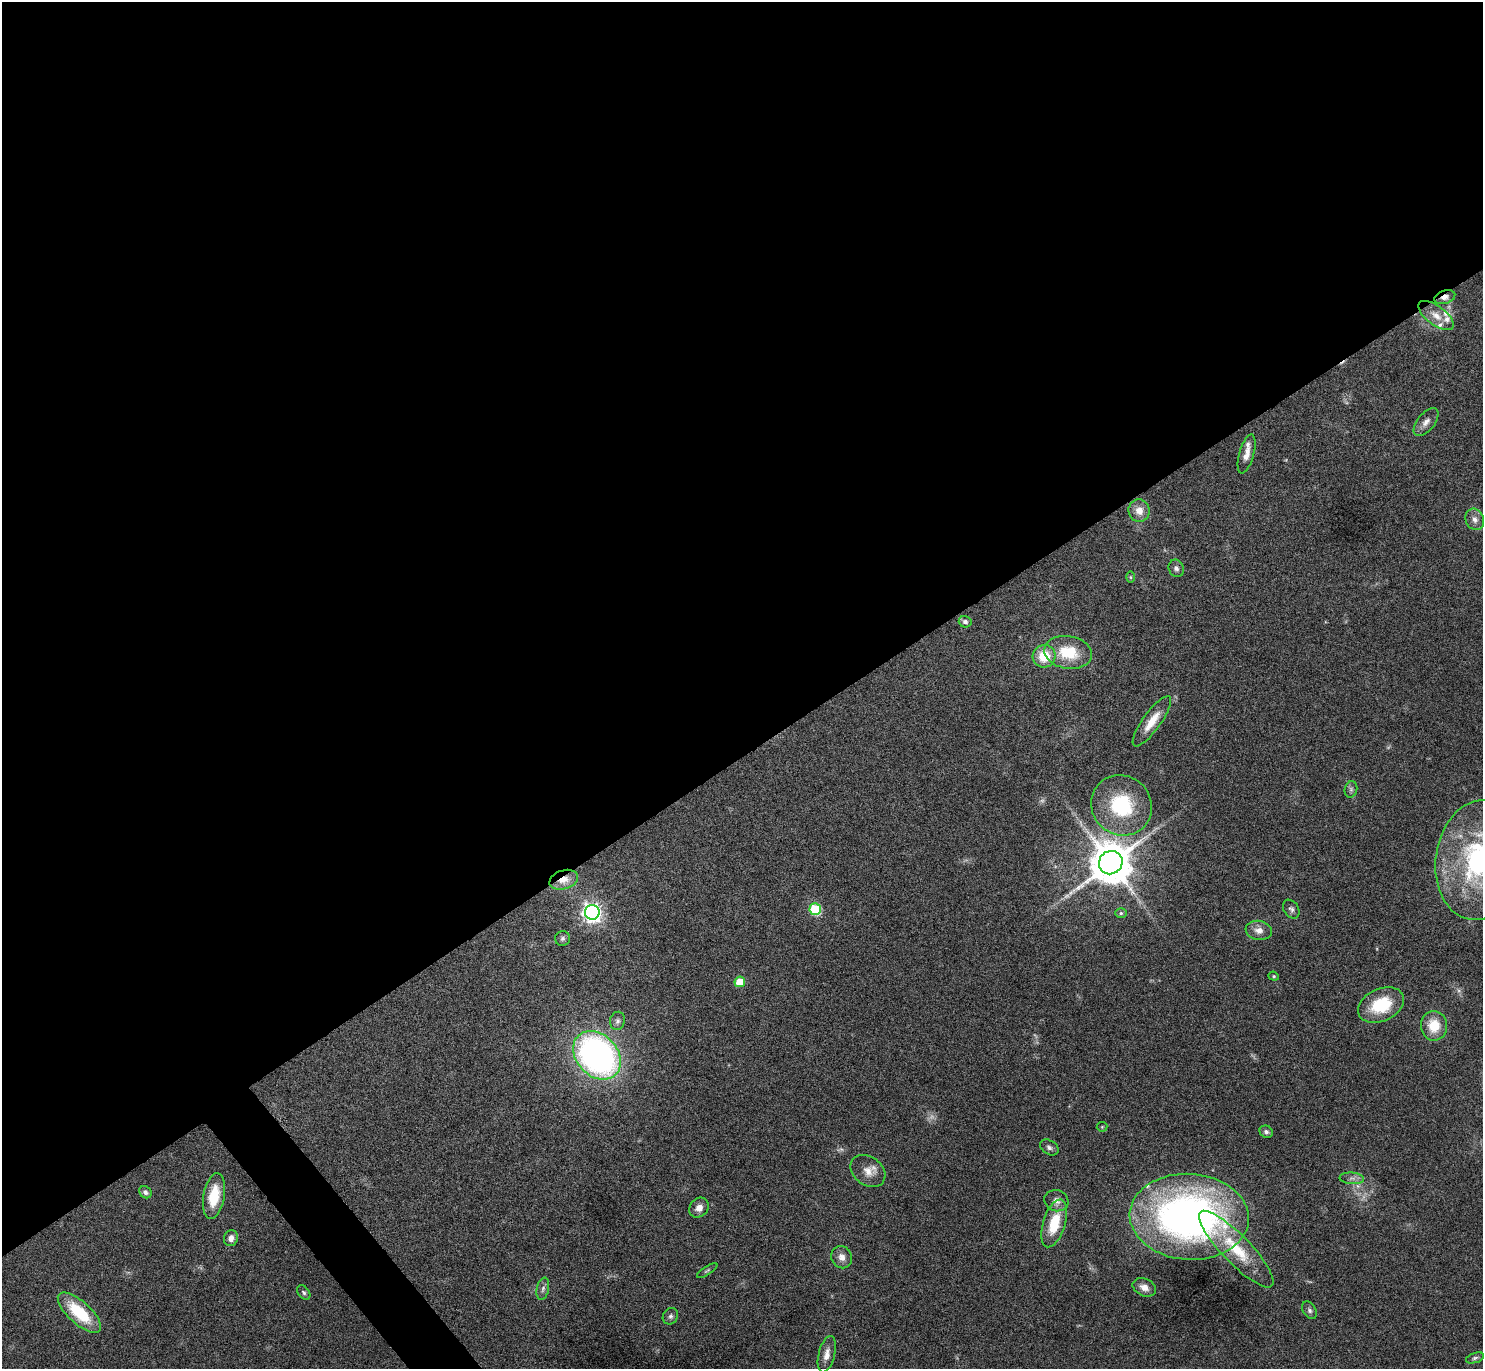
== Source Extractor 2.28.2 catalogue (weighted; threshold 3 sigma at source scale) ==
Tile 2 of 4 x 4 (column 2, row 1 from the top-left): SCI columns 1493-2973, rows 4279-5645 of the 5947 x 5942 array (HDU 1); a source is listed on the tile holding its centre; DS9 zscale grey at full resolution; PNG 1485 x 1371 px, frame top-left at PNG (2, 2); each listed source drawn as its Kron ellipse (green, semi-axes under 4 px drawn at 4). Shown black and unused: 56% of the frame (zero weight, under 4 of 8 exposures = <1% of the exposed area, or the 3 px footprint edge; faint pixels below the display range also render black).
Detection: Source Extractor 2.28.2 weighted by HDU 2 'WHT'; one run over the whole footprint, this tile lists its part. Background 0.0651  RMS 0.005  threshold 0.0203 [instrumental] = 3 sigma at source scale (4.09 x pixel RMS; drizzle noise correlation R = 1.36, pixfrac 0.8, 0.05/0.05 arcsec/px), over >= 5 px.
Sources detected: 65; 8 too faint to see at this stretch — neither listed nor drawn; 5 inside a brighter listed object's ellipse — not listed separately; the other 52 listed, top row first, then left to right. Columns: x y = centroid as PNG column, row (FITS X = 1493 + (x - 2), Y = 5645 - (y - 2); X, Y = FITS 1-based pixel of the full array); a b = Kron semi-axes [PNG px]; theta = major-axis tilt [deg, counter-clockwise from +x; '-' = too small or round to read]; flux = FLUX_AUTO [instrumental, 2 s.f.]
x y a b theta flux
1445 297 11 6 18 2.9
1436 315 21 9 -36 5.9
1426 422 16 8 51 3.2
1247 454 20 7 75 4
1139 511 11 10 - 5.2
1475 519 11 9 -65 2.7
1176 568 9 7 -69 1.9
1131 577 6 4 -90 0.65
965 622 6 5 - 1.5
1068 652 24 16 -10 18
1044 656 11 11 - 13
1152 721 30 9 54 8.7
1351 789 8 6 76 1.2
1121 805 31 29 -42 36
1479 860 60 43 82 110
1111 863 12 11 - 2000
564 880 15 9 18 6
815 909 6 6 - 36
1291 909 10 7 -57 1.6
592 912 7 7 - 250
1121 913 6 5 - 0.83
1259 930 13 9 -9 3.9
563 938 7 7 - 1.2
1274 976 5 4 - 0.67
740 982 5 5 - 15
1381 1005 24 16 25 21
617 1021 9 7 77 1.7
1434 1026 15 13 -83 12
597 1055 27 20 -47 190
1102 1127 5 5 - 0.54
1266 1132 7 6 - 1.3
1049 1147 10 7 -33 1.6
868 1171 19 14 -36 6
1352 1178 12 6 -5 2.1
145 1192 7 5 -41 1.3
214 1196 23 10 80 15
1056 1201 12 10 -18 3.2
699 1208 11 9 45 3.5
1189 1217 59 43 -4 250
1054 1223 25 11 73 16
231 1238 8 7 - 2.9
1236 1249 51 14 -46 21
842 1257 11 10 - 3.5
707 1271 12 4 33 0.82
1144 1287 12 8 -25 3.4
543 1289 11 6 78 1.8
304 1293 8 5 -51 1
1309 1310 9 6 -58 1.3
79 1313 27 11 -42 24
670 1316 8 7 - 1.5
827 1354 18 8 76 4.1
1475 1358 9 5 19 1.1
Overlapping masked pixels (flux is a lower limit): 2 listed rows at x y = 1445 297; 564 880
Isophote crosses this tile's border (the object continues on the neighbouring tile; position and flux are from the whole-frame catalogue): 1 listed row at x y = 1479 860